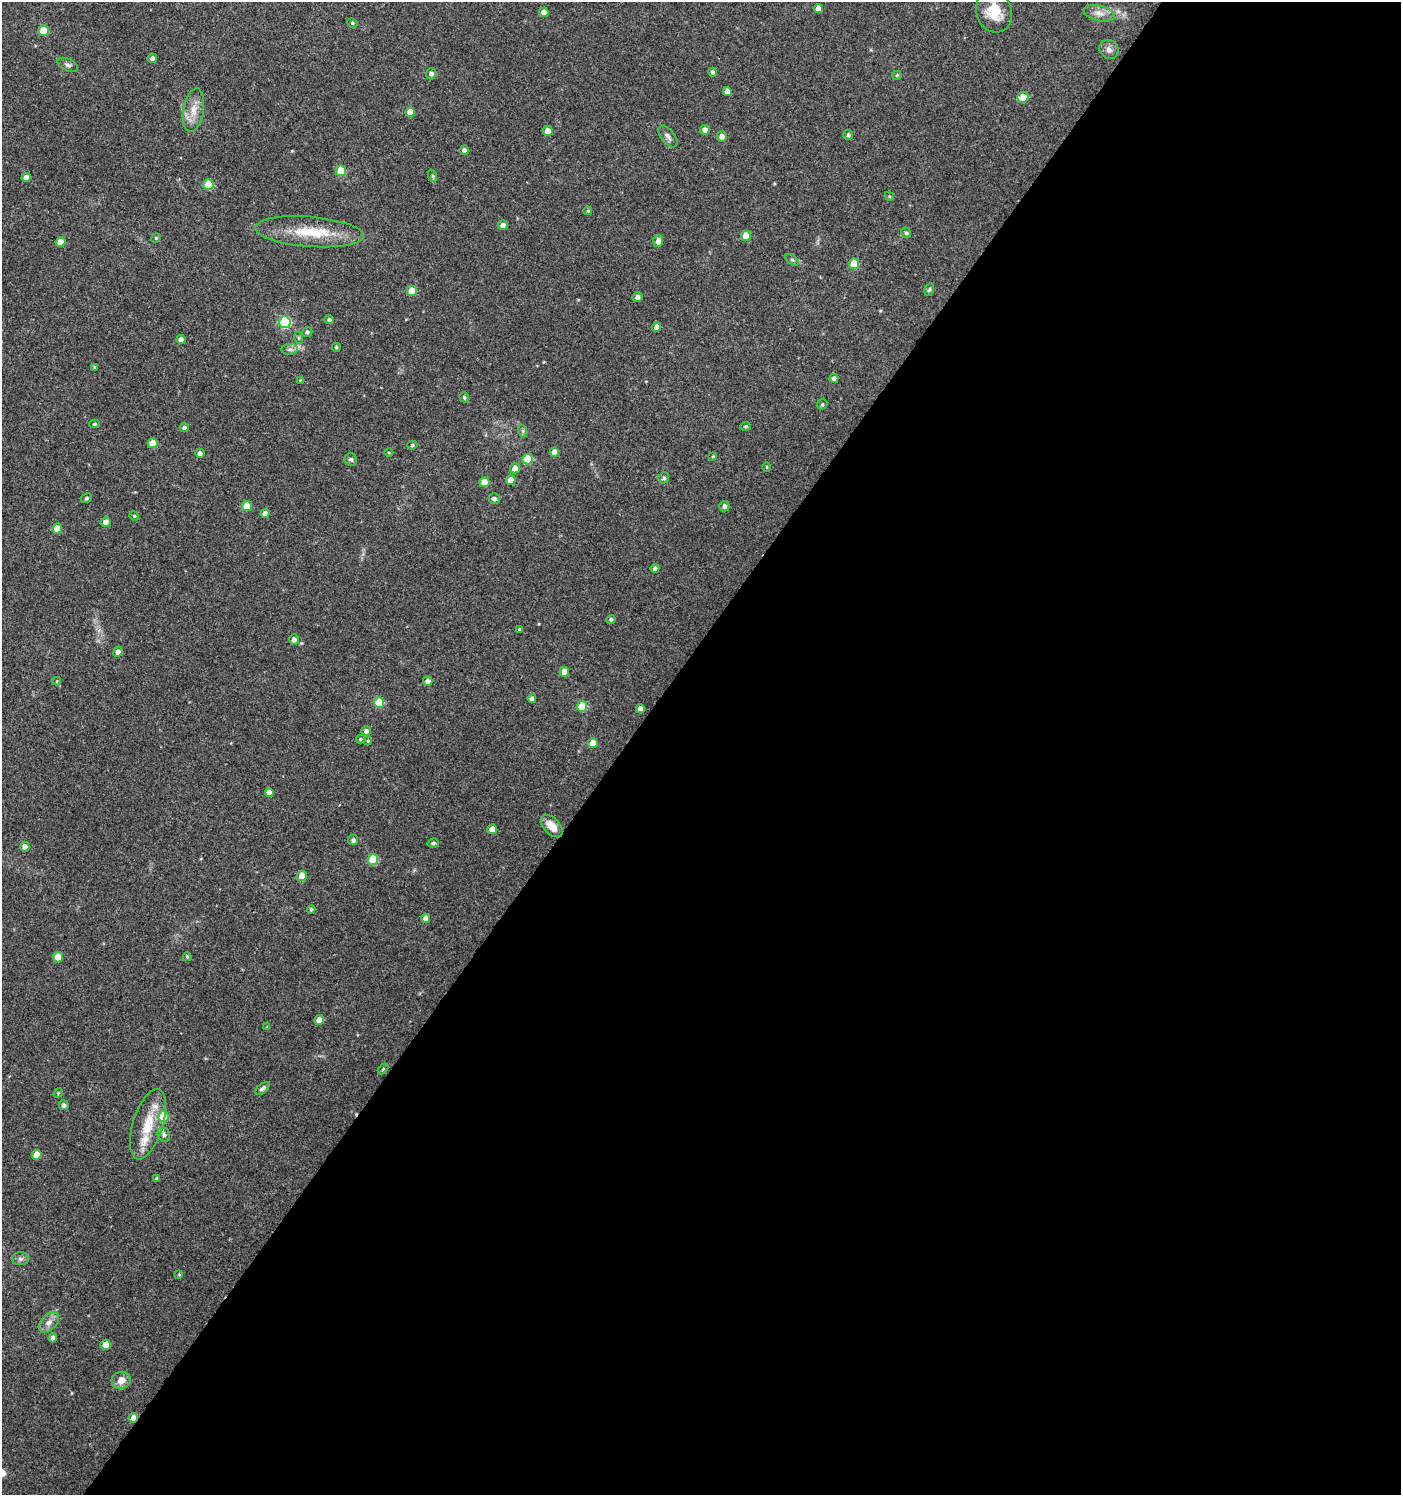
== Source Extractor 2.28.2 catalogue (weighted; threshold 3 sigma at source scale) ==
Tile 12 of 4 x 4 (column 4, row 3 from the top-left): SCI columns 4374-5772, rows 1502-2994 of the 6017 x 5983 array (HDU 1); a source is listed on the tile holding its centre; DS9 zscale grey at full resolution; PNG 1403 x 1497 px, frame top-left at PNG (2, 2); each listed source drawn as its Kron ellipse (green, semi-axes under 4 px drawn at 4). Shown black and unused: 56% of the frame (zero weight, under 3 of 4 exposures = <1% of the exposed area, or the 3 px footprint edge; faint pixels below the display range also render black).
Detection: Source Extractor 2.28.2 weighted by HDU 2 'WHT'; one run over the whole footprint, this tile lists its part. Background 0.0237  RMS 0.0039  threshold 0.0177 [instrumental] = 3 sigma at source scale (4.5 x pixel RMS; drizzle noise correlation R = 1.50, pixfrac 1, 0.0396/0.0396 arcsec/px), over >= 5 px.
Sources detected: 129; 1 cosmic-ray / hot-pixel residue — neither listed nor drawn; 4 inside a brighter listed object's ellipse — not listed separately; the other 124 listed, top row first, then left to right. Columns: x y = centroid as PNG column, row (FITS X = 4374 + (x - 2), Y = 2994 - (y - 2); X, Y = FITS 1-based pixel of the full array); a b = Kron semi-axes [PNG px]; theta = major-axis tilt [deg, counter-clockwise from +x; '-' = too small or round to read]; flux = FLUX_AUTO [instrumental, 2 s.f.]
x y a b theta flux
818 9 4 4 - 2.6
544 12 5 4 - 2.4
994 12 21 17 -70 9.2
1099 13 16 7 -15 3
352 23 5 4 - 0.49
43 31 5 5 - 10
1109 49 10 9 - 1.9
152 58 5 4 - 1.3
68 65 11 6 -27 1.2
713 72 4 4 - 1.3
431 74 5 5 - 1.2
897 75 5 4 - 0.45
727 92 4 4 - 2.9
1023 97 6 5 - 4.2
194 110 22 10 80 5.2
410 112 5 4 - 4.2
705 130 5 4 - 2.4
548 131 5 5 - 2.8
848 135 5 5 - 0.99
668 136 13 6 -52 1.7
722 136 5 5 - 2.2
464 150 5 4 - 1.2
341 171 5 5 - 11
433 176 6 4 -71 0.51
26 177 4 4 - 2.4
208 185 5 5 - 13
889 196 5 4 - 0.46
588 211 4 4 - 0.44
503 225 5 5 - 1.6
309 232 54 15 -4 16
906 233 5 4 - 0.74
746 236 5 5 - 5.9
156 238 5 4 - 0.43
658 241 6 5 - 2.1
60 242 5 4 - 4.2
792 260 7 4 -37 0.69
854 264 5 5 - 10
929 290 6 4 71 0.7
412 291 5 5 - 6.5
637 297 5 5 - 1.4
329 320 5 4 - 0.93
285 322 6 5 - 34
657 327 5 4 - 2.8
307 332 5 5 - 0.97
299 338 6 4 -71 0.48
181 339 4 4 - 1.6
336 347 4 4 - 0.53
290 349 8 5 5 1.2
94 367 4 3 - 0.38
834 378 5 4 - 1.6
300 380 4 3 - 0.29
464 397 5 4 - 0.75
822 404 5 4 - 0.52
94 424 5 4 - 0.58
745 426 5 4 - 0.54
184 428 4 4 - 0.98
523 431 7 4 -72 0.67
153 443 5 5 - 4.8
412 445 5 4 - 0.66
554 452 5 4 - 2.4
200 453 4 4 - 1.4
389 453 4 3 - 0.32
713 456 4 3 - 0.44
351 459 6 6 - 0.88
528 459 5 5 - 14
767 467 5 3 - 0.39
515 468 5 5 - 2.8
664 478 6 5 - 0.7
511 480 5 5 - 4.4
484 482 5 5 - 6.5
87 498 6 4 30 0.6
494 499 5 5 - 1.5
247 506 5 5 - 7.8
724 506 5 5 - 1.3
265 513 4 4 - 2
134 516 5 4 - 0.45
106 522 5 5 - 2.2
57 529 5 5 - 4.7
655 568 4 4 - 1.2
611 619 4 4 - 0.77
520 629 4 3 - 0.52
294 640 5 5 - 1.5
118 652 5 4 - 1.9
564 672 5 4 - 4.5
57 681 4 3 - 0.34
428 681 5 4 - 2.1
532 698 4 4 - 1.4
379 702 5 5 - 11
582 706 5 5 - 12
640 709 4 4 - 2.4
366 731 5 5 - 1.3
361 739 5 4 - 0.58
368 741 5 4 - 0.49
593 743 5 5 - 5.4
269 792 4 4 - 2.7
552 826 14 8 -46 4.8
492 829 5 4 - 3.4
353 840 5 5 - 1.3
433 843 6 4 12 0.77
25 847 5 4 - 1.8
373 859 5 5 - 13
302 876 5 5 - 5.3
311 909 4 4 - 0.68
426 918 4 4 - 2.1
58 957 5 5 - 4.3
187 957 4 3 - 0.51
319 1020 5 4 - 4
267 1027 4 4 - 0.32
383 1069 6 3 45 0.45
262 1088 8 4 40 1.2
58 1093 5 4 - 0.49
64 1105 5 5 - 1.2
163 1117 5 5 - 15
148 1124 36 15 72 12
164 1135 7 6 - 1.2
37 1155 5 5 - 4.5
157 1178 4 4 - 0.64
20 1259 8 6 -1 1.2
179 1274 4 4 - 0.36
49 1322 12 7 45 2.3
53 1338 4 4 - 1.8
106 1345 5 5 - 5.7
121 1380 9 8 - 3.5
133 1418 5 4 - 2.7
Overlapping masked pixels (flux is a lower limit): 1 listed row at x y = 133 1418